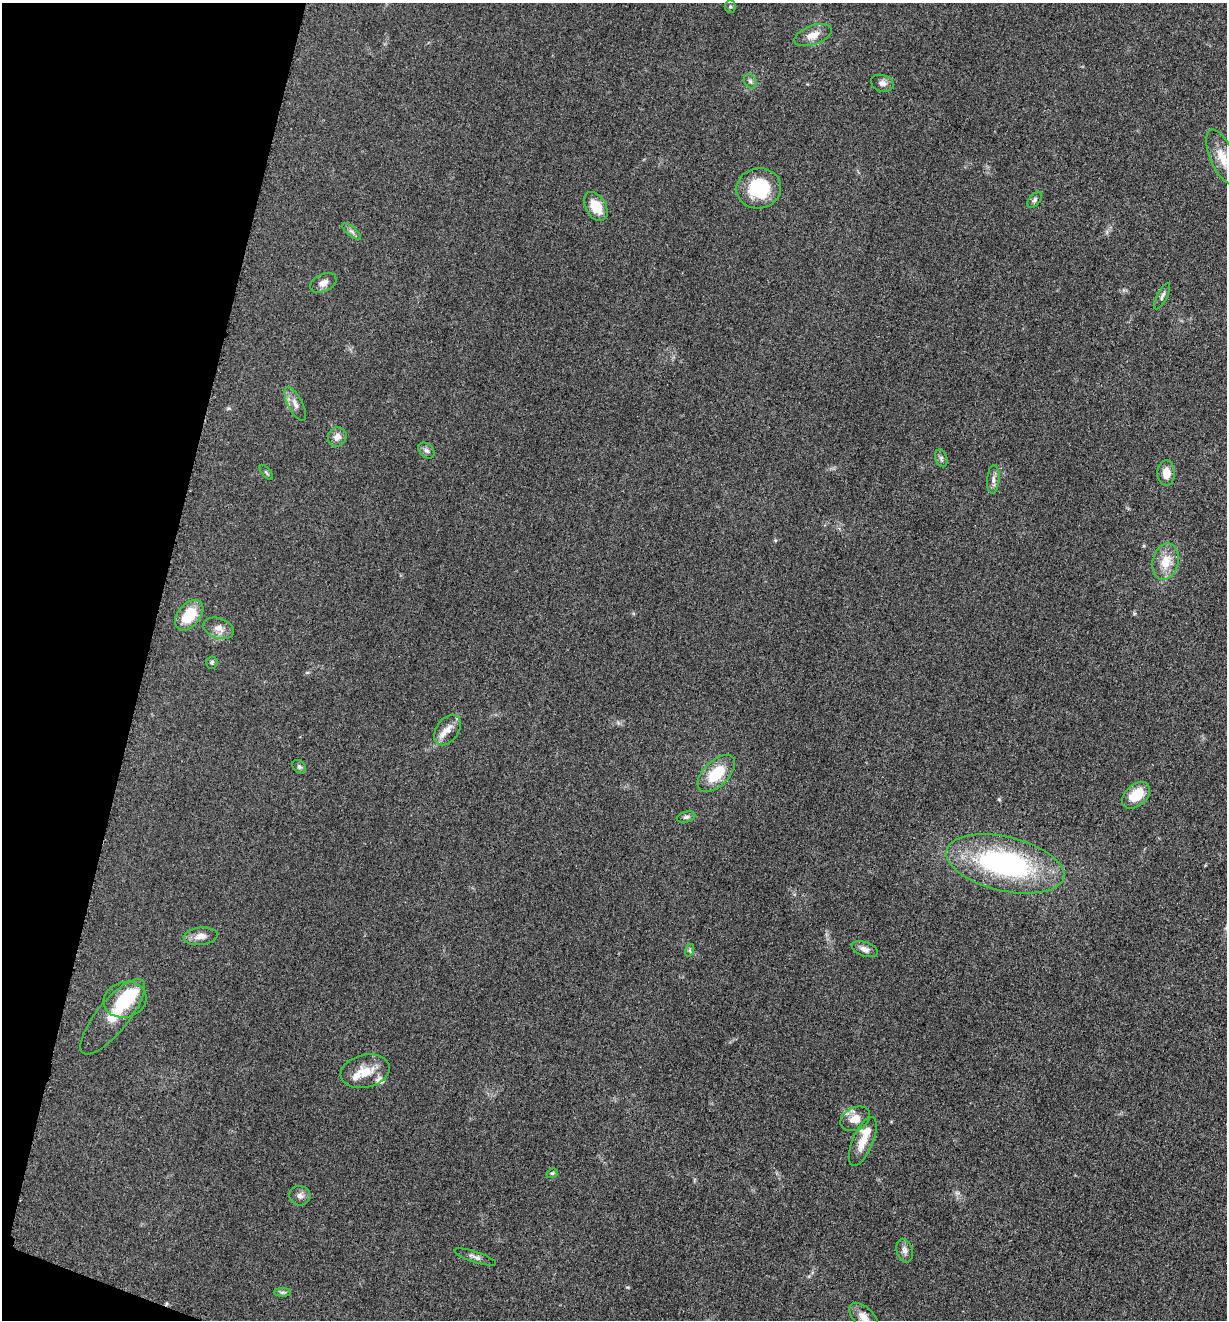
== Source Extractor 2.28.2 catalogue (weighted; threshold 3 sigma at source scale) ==
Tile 9 of 4 x 4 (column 1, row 3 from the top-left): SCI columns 263-1487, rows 1330-2647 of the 5302 x 5291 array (HDU 1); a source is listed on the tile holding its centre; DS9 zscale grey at full resolution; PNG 1229 x 1322 px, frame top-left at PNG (2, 3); each listed source drawn as its Kron ellipse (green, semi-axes under 4 px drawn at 4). Shown black and unused: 12% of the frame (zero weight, under 3 of 5 exposures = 1% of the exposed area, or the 3 px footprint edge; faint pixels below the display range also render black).
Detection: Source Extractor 2.28.2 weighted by HDU 2 'WHT'; one run over the whole footprint, this tile lists its part. Background 0.0509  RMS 0.0058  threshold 0.0263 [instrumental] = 3 sigma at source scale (4.5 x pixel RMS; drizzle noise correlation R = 1.50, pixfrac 1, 0.05/0.05 arcsec/px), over >= 5 px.
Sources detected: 47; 1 inside a brighter object's white glare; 1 cosmic-ray / hot-pixel residue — neither listed nor drawn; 3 inside a brighter listed object's ellipse — not listed separately; the other 42 listed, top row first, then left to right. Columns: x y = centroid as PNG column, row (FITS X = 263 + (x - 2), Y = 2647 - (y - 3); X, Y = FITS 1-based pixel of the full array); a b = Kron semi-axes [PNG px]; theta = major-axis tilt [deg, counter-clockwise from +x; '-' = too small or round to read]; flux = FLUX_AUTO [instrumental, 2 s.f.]
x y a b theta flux
730 7 6 5 - 0.92
813 35 19 9 20 6.2
750 81 7 6 - 1.5
882 83 11 8 -16 2.6
1222 157 29 12 -66 10
759 188 22 20 11 30
1035 200 9 5 53 1.4
596 206 16 10 -59 11
351 231 11 4 -40 1.7
323 283 14 8 25 3.9
1162 296 14 5 62 2
295 404 18 7 -63 3.9
337 437 10 9 - 4.1
426 451 9 7 -43 1.8
941 458 9 6 -72 1.6
266 472 9 3 -50 0.89
1166 473 13 8 90 6.5
993 479 14 6 86 2.7
1166 562 18 12 77 11
189 615 17 11 51 18
219 628 16 10 -19 4.6
212 662 6 6 - 1.1
447 730 17 11 55 5.7
299 767 8 6 -45 1.3
716 773 23 12 45 18
1136 795 16 10 40 14
686 817 9 5 15 1.6
1005 864 60 27 -13 110
201 936 17 9 6 4.7
865 949 13 7 -20 3.2
690 950 6 4 72 0.92
125 1000 22 17 15 19
113 1017 47 16 51 16
365 1071 25 16 13 12
855 1119 16 11 27 7.1
863 1141 26 10 67 8.9
552 1173 6 4 20 0.79
300 1196 10 9 - 2.9
905 1251 12 8 -76 2.8
475 1257 21 5 -18 2.5
282 1292 8 4 0 1.2
864 1317 18 10 -45 6.1
Isophote crosses this tile's border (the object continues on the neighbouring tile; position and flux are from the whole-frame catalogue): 2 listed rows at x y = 1222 157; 864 1317